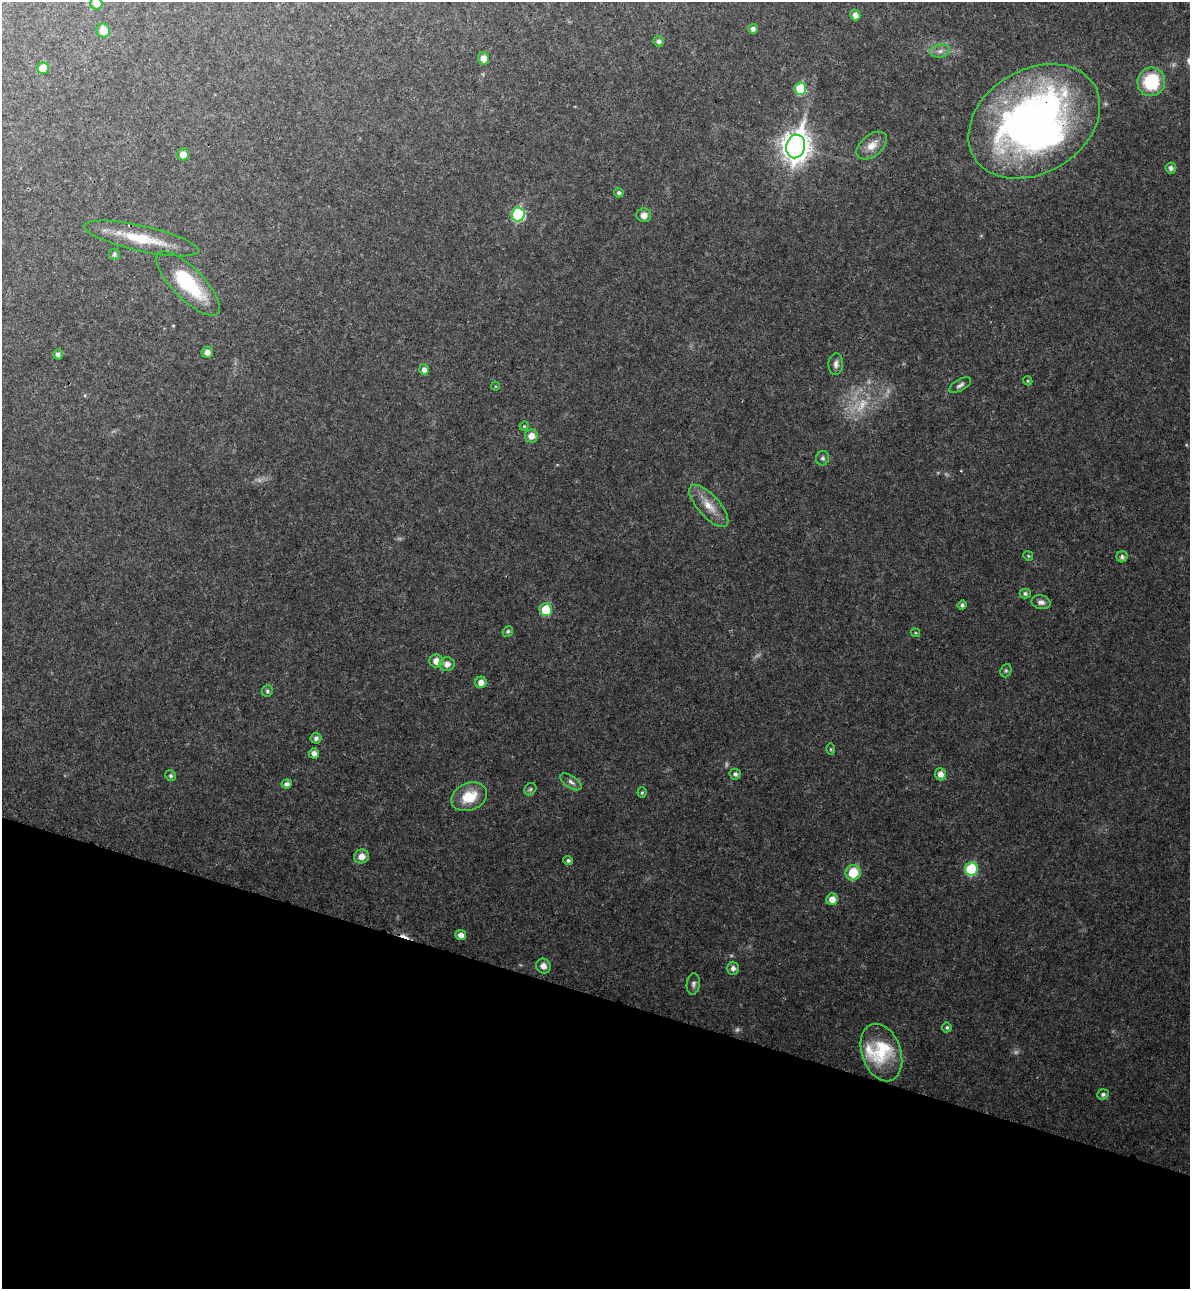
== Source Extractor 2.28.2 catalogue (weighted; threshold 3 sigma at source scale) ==
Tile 15 of 4 x 4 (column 3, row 4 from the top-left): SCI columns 2622-3809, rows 46-1332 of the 5366 x 5236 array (HDU 1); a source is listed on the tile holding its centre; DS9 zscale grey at full resolution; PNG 1192 x 1291 px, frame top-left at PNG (2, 2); each listed source drawn as its Kron ellipse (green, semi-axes under 4 px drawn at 4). Shown black and unused: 23% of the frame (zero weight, under 3 of 4 exposures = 6% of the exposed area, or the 3 px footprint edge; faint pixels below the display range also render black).
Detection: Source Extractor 2.28.2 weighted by HDU 2 'WHT'; one run over the whole footprint, this tile lists its part. Background 0.0497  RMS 0.0045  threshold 0.0203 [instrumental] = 3 sigma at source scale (4.5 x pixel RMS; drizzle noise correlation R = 1.50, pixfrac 1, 0.05/0.05 arcsec/px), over >= 5 px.
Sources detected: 76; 5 too faint to see at this stretch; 1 cosmic-ray / hot-pixel residue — neither listed nor drawn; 2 inside a brighter listed object's ellipse — not listed separately; the other 68 listed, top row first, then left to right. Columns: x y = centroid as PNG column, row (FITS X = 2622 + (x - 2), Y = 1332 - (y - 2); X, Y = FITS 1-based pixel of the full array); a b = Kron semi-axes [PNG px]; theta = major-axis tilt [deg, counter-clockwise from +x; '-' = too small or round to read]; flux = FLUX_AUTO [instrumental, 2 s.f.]
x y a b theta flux
96 3 6 6 - 3.4
855 15 5 5 - 2.5
753 29 5 4 - 1.6
103 30 7 6 - 6.2
659 41 5 5 - 1.2
940 51 10 6 10 2
484 58 6 5 - 3.1
43 68 6 5 - 7.2
1151 82 14 14 - 24
801 89 6 6 - 18
1034 121 70 51 31 250
796 146 12 9 76 530
872 146 17 10 39 5.1
183 155 6 5 - 3.8
1171 168 5 5 - 1.7
619 193 5 4 - 0.85
518 214 7 6 - 36
644 215 7 7 - 3.1
141 238 58 12 -13 17
114 254 6 5 - 1.1
188 283 42 15 -45 29
207 352 5 5 - 2.3
58 354 5 4 - 1.2
836 364 11 7 86 2
424 370 5 5 - 1.8
1028 381 5 3 - 0.42
960 385 12 5 30 1.6
495 386 5 3 - 0.39
524 426 4 4 - 0.43
531 436 6 6 - 3.7
823 458 7 6 - 1.1
709 506 26 10 -48 7.3
1028 556 5 4 - 0.59
1122 557 5 5 - 1.2
1025 593 5 5 - 1.1
1041 602 9 6 -13 1.8
962 605 5 4 - 0.99
546 610 6 6 - 13
508 631 6 5 - 0.96
915 633 5 4 - 0.58
436 661 7 6 - 4
447 664 7 7 - 3
1006 671 7 5 68 0.8
481 682 6 5 - 2.8
267 691 5 5 - 0.8
316 738 5 5 - 1.4
831 749 6 4 -88 0.55
314 753 5 5 - 2
735 774 6 5 - 1.2
940 774 6 5 - 3
171 776 5 5 - 0.89
571 782 12 6 -34 1.8
287 784 5 4 - 1.7
530 789 7 5 46 0.94
642 792 5 4 - 0.57
469 797 18 13 23 12
361 856 7 7 - 3.6
568 860 5 4 - 0.93
971 869 7 6 - 21
853 873 8 7 - 11
832 899 6 5 - 4.2
461 935 5 5 - 2.9
543 966 8 7 - 3
733 968 6 6 - 1.7
693 984 10 6 82 1.5
947 1027 5 4 - 0.77
881 1052 30 19 -71 15
1103 1094 6 5 - 1.3
Overlapping masked pixels (flux is a lower limit): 1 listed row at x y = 1034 121
Isophote crosses this tile's border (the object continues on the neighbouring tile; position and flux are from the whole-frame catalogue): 1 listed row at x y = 96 3